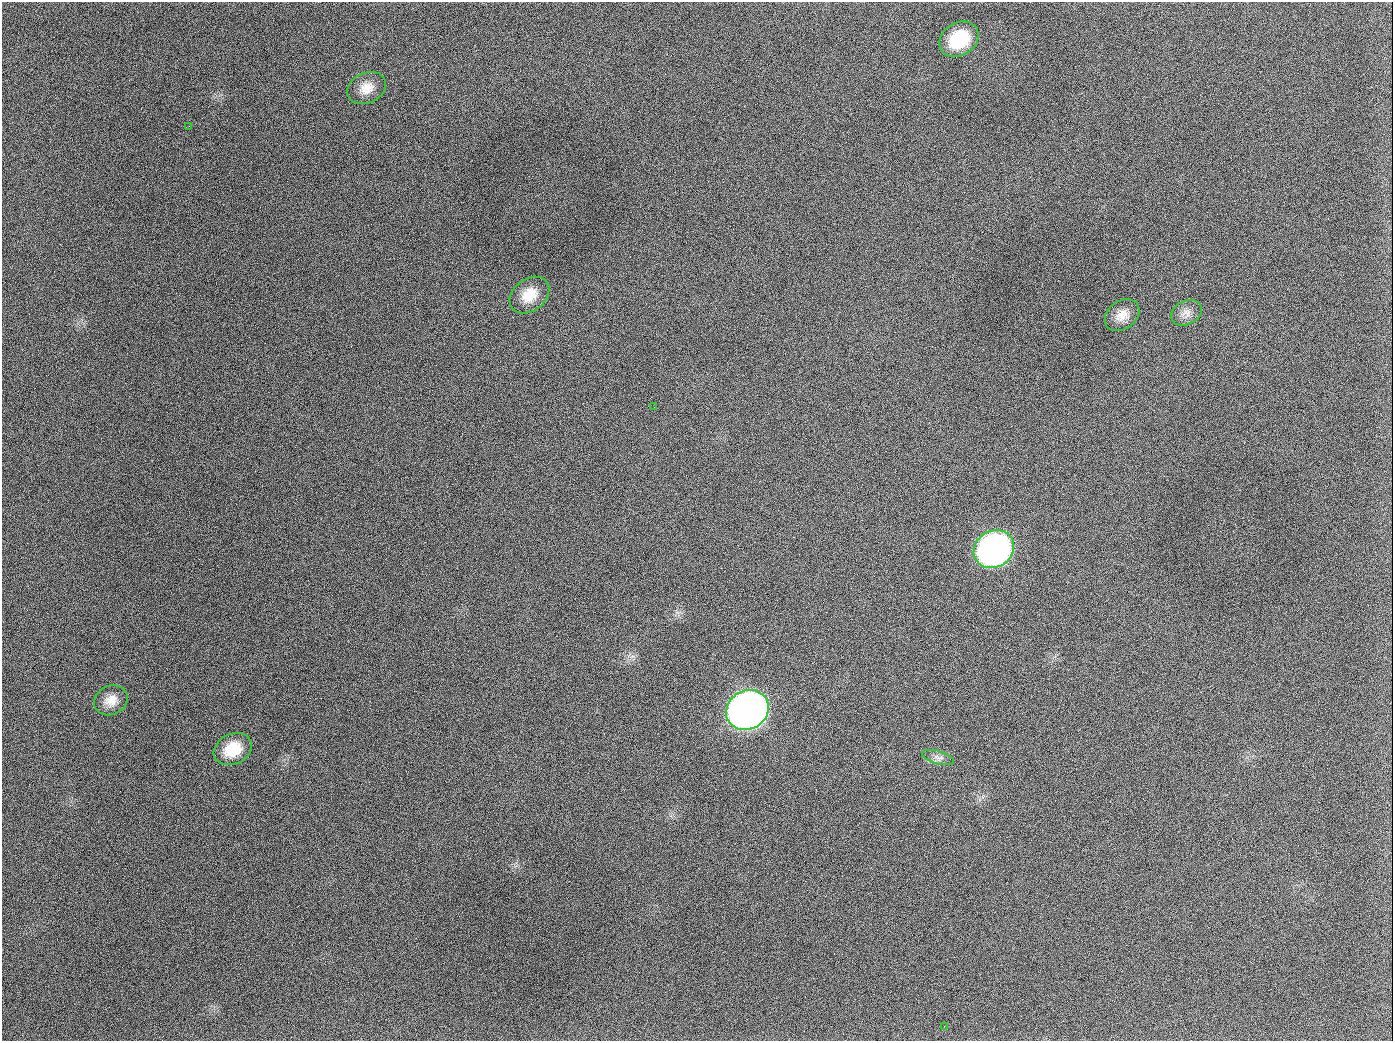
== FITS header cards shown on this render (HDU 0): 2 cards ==
NAXIS1  =                 1391
NAXIS2  =                 1039

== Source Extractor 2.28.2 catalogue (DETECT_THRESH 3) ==
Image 1391 x 1039 px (HDU 0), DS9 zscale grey, 1 PNG px = 1 image px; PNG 1395 x 1043 px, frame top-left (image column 1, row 1039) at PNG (2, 2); each listed source drawn as its Kron ellipse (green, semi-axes under 4 px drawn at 4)
Background 1750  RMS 76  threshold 227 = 3 sigma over >= 5 px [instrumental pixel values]
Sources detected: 13; all 13 listed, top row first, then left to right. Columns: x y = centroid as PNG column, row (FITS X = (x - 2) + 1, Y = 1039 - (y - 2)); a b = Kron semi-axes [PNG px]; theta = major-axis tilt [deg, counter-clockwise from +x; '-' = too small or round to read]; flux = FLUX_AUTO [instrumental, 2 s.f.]
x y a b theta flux
959 39 21 16 33 2.6e+05
367 88 20 15 26 7.7e+04
189 126 2 2 - 6.1e+03
529 295 22 16 37 1.1e+05
1186 313 16 11 28 4.3e+04
1122 315 19 14 36 6.5e+04
654 407 2 2 - 3.0e+03
994 549 21 18 33 2.0e+06
111 700 17 14 27 6.7e+04
747 710 22 19 30 4.6e+06
233 749 20 15 26 1.5e+05
938 757 16 6 -16 2.7e+04
944 1026 2 2 - 4.1e+03